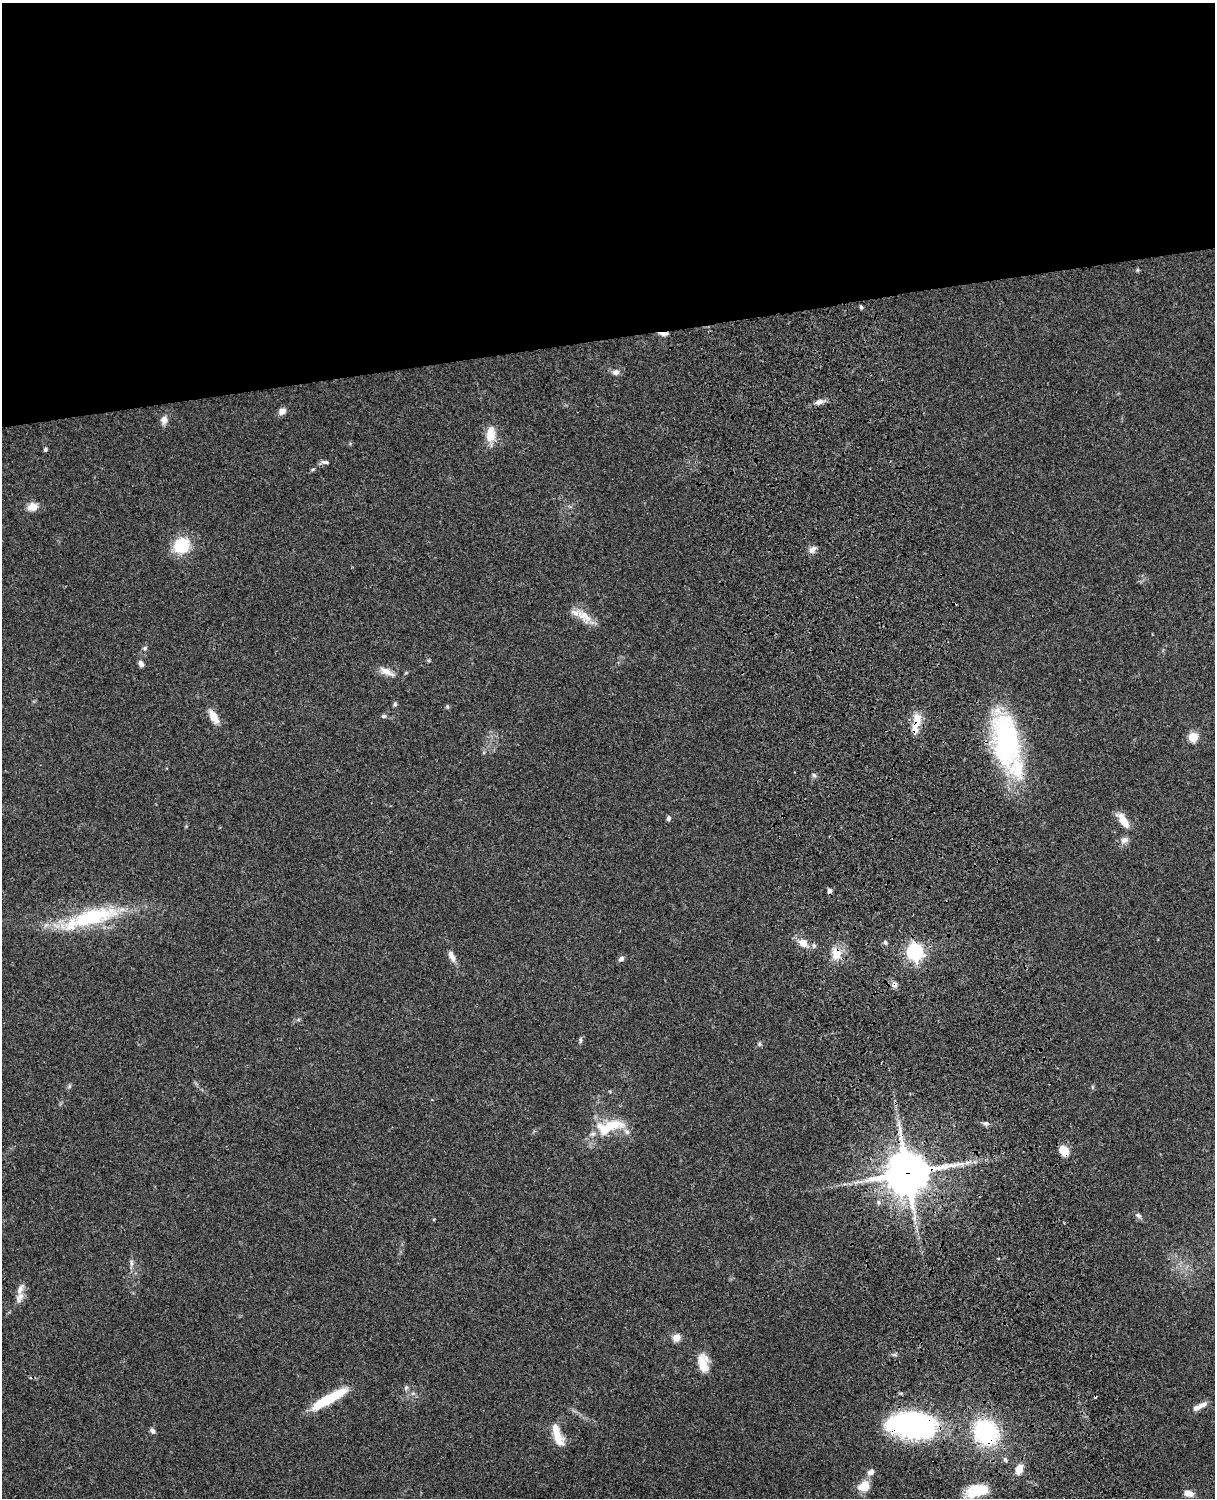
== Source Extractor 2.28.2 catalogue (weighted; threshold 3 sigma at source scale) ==
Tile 2 of 4 x 3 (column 2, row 1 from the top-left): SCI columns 1333-2545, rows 3269-4764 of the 5089 x 4927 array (HDU 1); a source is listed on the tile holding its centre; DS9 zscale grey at full resolution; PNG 1217 x 1500 px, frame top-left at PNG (2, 3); no overlay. Shown black and unused: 23% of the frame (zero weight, under 3 of 4 exposures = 6% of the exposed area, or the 3 px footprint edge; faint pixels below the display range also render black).
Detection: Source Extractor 2.28.2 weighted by HDU 2 'WHT'; one run over the whole footprint, this tile lists its part. Background 0.0965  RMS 0.0063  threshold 0.0282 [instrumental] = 3 sigma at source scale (4.5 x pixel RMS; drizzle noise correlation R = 1.50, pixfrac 1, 0.05/0.05 arcsec/px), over >= 5 px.
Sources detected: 72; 3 cosmic-ray / hot-pixel residue — not listed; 9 inside a brighter listed object's ellipse — not listed separately; the other 60 listed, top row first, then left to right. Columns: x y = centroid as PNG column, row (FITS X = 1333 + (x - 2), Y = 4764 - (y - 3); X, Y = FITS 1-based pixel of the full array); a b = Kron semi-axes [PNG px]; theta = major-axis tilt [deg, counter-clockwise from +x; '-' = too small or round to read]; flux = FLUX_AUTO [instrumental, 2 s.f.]
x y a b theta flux
1137 270 6 4 -90 0.75
861 307 5 4 - 1
663 334 11 4 -2 3.5
616 372 10 8 6 2.7
819 402 12 7 21 3.2
282 411 8 7 - 3.7
164 420 10 8 81 3.8
490 435 20 12 85 9.6
45 450 5 4 - 0.97
325 462 11 5 -7 1.9
33 507 12 9 15 5.7
182 545 16 15 - 24
812 550 10 7 39 2.9
584 616 27 12 -40 9.5
145 648 6 5 - 1.1
141 663 8 5 -61 2.4
387 672 23 8 -26 5.6
395 704 6 5 - 1.1
447 707 5 5 - 0.87
214 716 18 8 -61 7.4
384 716 7 5 2 1.2
917 719 17 11 -82 7.8
1193 737 5 5 - 32
1006 741 66 31 -82 100
814 775 7 5 -25 1.3
668 818 6 5 - 1.6
1123 821 19 8 -55 9
1124 840 11 9 20 3.2
92 917 70 19 14 58
803 943 14 10 -31 6.6
885 943 5 5 - 1.2
915 952 7 6 - 200
836 953 17 12 89 9.6
452 956 16 7 -66 4
621 959 7 5 29 2
580 1040 9 4 90 1.1
759 1044 6 4 -90 0.98
69 1086 6 5 - 1.1
986 1123 8 6 1 1.6
612 1125 36 15 1 19
1064 1151 10 8 -61 9.9
907 1173 14 14 - 1900
878 1202 6 4 -71 1
1138 1215 9 6 -33 1.8
131 1262 11 5 -83 2
20 1297 16 9 67 4.3
676 1338 9 9 - 4.7
703 1363 23 12 -83 10
406 1388 7 5 68 1.2
329 1399 43 9 30 27
1202 1405 14 6 29 3.9
912 1425 46 24 -5 130
152 1431 8 6 -53 1.7
986 1432 20 17 -49 85
557 1435 16 12 -66 7.2
1019 1469 12 8 75 6.9
870 1472 10 8 16 2.8
864 1486 13 11 37 9.8
981 1491 30 16 -4 17
1188 1493 11 6 -9 5.1
Overlapping masked pixels (flux is a lower limit): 9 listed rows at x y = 663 334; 917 719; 1006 741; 915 952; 836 953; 1064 1151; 907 1173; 912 1425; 986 1432